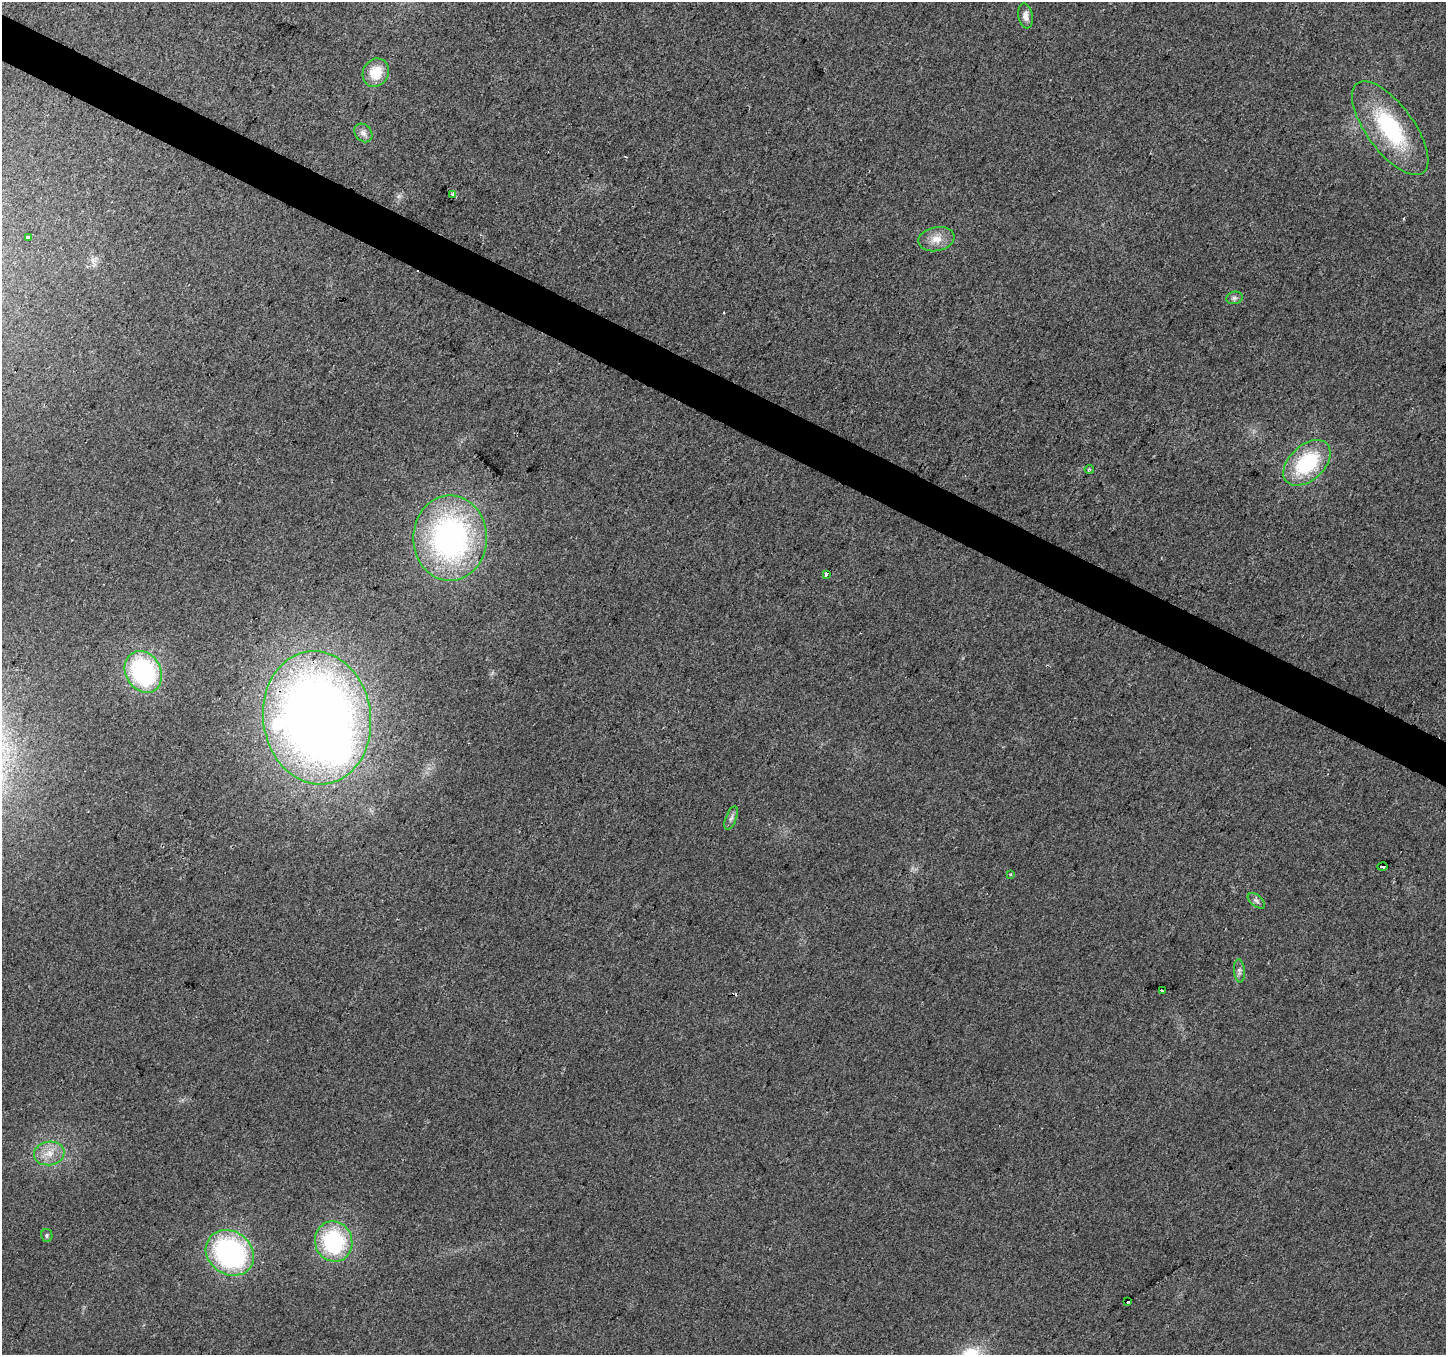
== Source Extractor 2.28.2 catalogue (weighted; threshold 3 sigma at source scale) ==
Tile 11 of 4 x 4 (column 3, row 3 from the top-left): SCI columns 2894-4337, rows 1618-2970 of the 5781 x 5874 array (HDU 1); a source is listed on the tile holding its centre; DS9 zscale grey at full resolution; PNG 1448 x 1357 px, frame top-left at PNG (2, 2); each listed source drawn as its Kron ellipse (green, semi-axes under 4 px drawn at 4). Shown black and unused: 3% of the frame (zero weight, under 2 of 3 exposures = <1% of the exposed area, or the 3 px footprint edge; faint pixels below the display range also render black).
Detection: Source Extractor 2.28.2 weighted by HDU 2 'WHT'; one run over the whole footprint, this tile lists its part. Background 0.0221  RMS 0.0079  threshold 0.0355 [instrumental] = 3 sigma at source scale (4.5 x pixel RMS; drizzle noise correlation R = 1.50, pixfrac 1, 0.0396/0.0396 arcsec/px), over >= 5 px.
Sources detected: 30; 1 inside a brighter object's white glare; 3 cosmic-ray / hot-pixel residue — neither listed nor drawn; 1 inside a brighter listed object's ellipse — not listed separately; the other 25 listed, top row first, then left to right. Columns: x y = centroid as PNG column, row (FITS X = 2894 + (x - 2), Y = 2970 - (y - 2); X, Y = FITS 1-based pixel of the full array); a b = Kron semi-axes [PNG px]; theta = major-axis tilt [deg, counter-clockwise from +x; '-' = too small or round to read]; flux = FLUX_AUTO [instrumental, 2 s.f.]
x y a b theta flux
1026 16 12 7 -80 4.6
376 73 15 12 62 17
1390 128 56 23 -54 78
363 133 10 8 -48 4
453 194 4 3 - 5.5
28 237 4 3 - 4.6
936 239 18 12 10 9.8
1234 298 8 6 15 2.2
1307 463 28 17 43 61
1089 469 4 4 - 1.2
450 538 43 37 -90 210
826 574 4 3 - 10
143 672 22 17 -60 110
317 718 67 54 -82 950
731 818 12 5 68 2.9
1383 867 5 3 - 14
1010 874 3 3 - 1.5
1256 901 10 5 -38 2.3
1239 971 11 5 -85 2.5
1162 991 4 3 - 14
49 1153 15 12 10 11
47 1235 6 5 - 1.4
334 1242 20 18 -72 78
230 1253 25 21 -36 160
1127 1302 3 3 - 2.3
Overlapping masked pixels (flux is a lower limit): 1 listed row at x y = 317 718